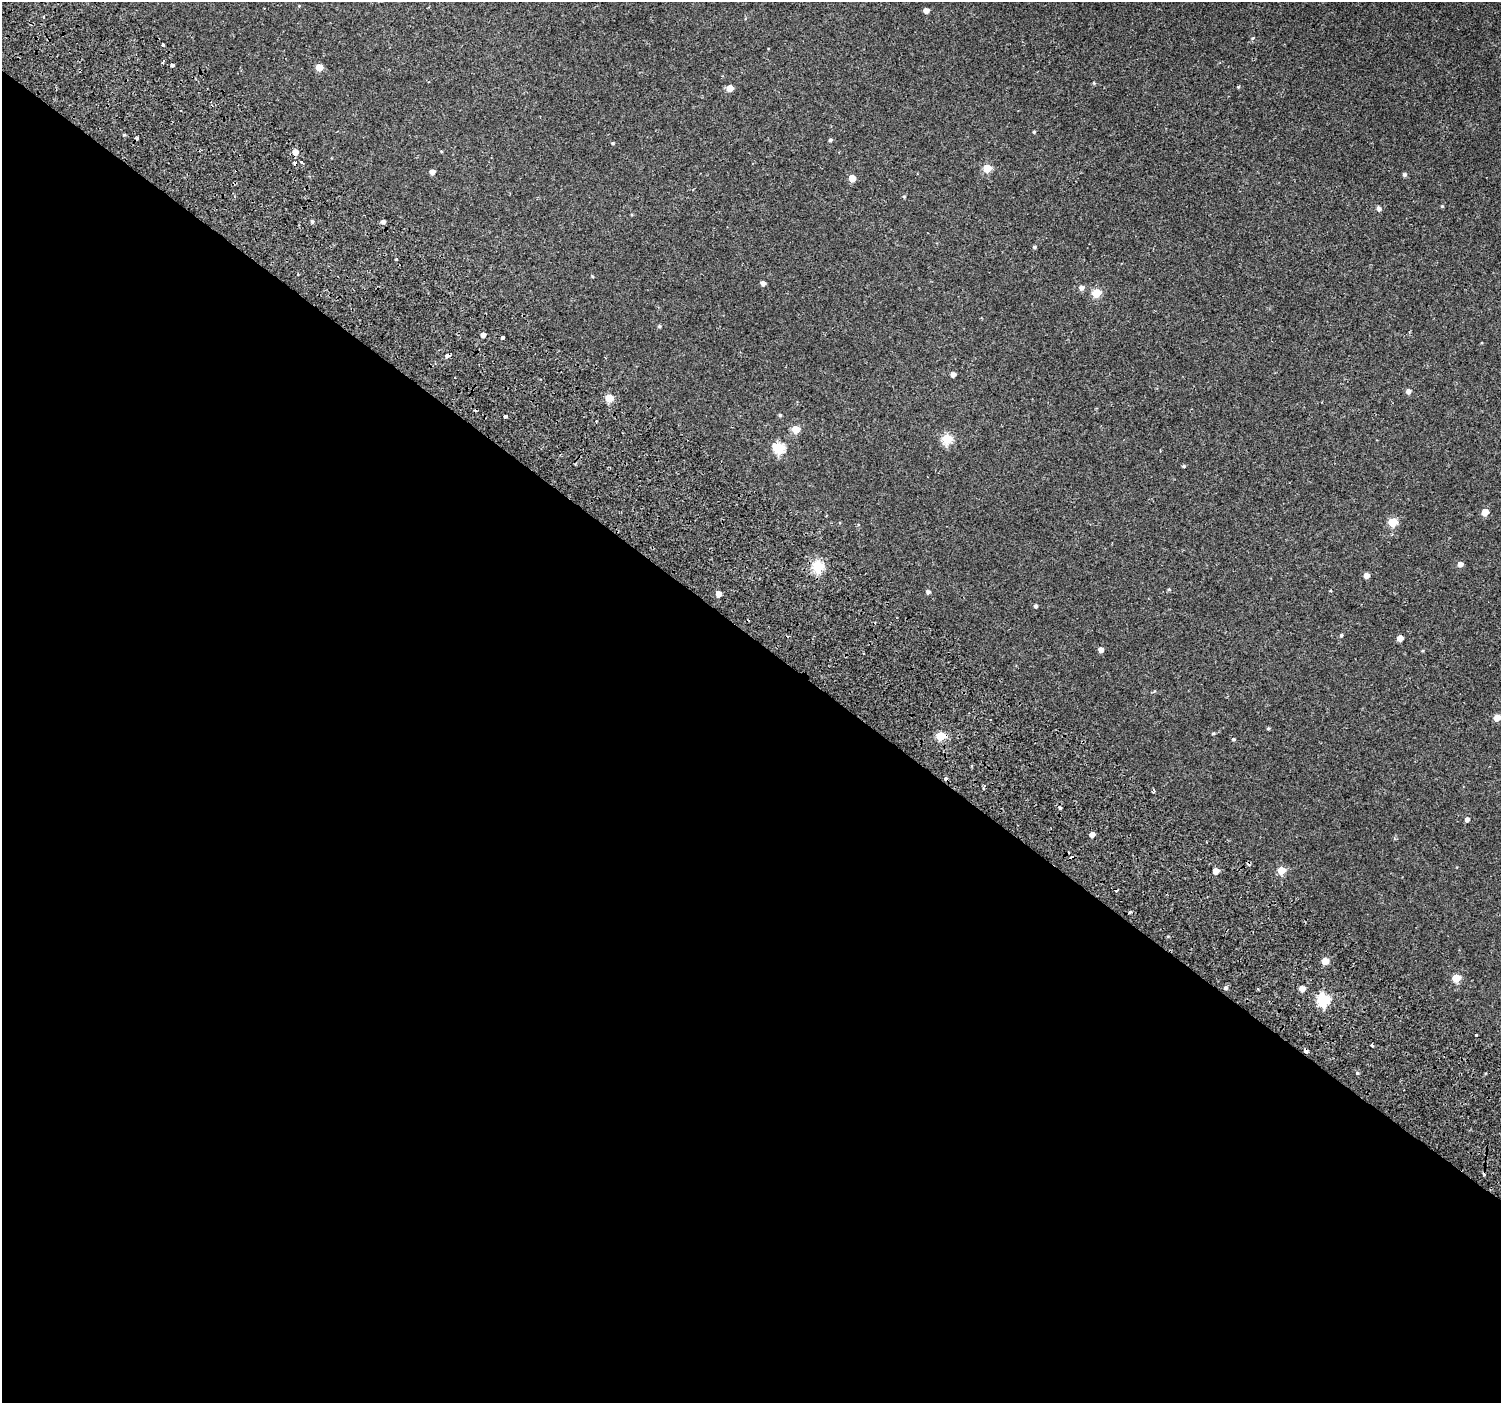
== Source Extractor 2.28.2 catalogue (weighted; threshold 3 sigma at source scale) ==
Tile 14 of 4 x 4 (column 2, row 4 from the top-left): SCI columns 1589-3087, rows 341-1741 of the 6168 x 6217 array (HDU 1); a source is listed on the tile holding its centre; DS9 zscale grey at full resolution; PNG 1503 x 1405 px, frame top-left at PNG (2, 2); no overlay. Shown black and unused: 55% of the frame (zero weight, under 2 of 3 exposures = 6% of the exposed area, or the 3 px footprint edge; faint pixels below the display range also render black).
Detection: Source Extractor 2.28.2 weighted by HDU 2 'WHT'; one run over the whole footprint, this tile lists its part. Background 0.059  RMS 0.0044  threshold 0.0199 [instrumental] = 3 sigma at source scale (4.5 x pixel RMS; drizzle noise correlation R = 1.50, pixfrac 1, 0.0396/0.0396 arcsec/px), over >= 5 px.
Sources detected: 86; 7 cosmic-ray / hot-pixel residue — not listed; the other 79 listed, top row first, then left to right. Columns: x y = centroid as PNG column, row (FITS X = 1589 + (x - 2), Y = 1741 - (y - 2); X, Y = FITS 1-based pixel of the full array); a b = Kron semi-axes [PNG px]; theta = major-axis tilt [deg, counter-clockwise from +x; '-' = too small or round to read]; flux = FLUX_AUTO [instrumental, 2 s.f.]
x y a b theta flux
926 10 4 4 - 3.1
1253 38 5 4 - 0.67
163 45 3 2 - 0.56
163 62 4 2 - 0.99
172 65 4 3 - 2.2
319 67 5 5 - 6.9
1094 83 5 4 - 0.43
1238 87 4 3 - 0.43
730 88 5 4 - 5.8
1034 132 4 3 - 0.48
830 140 5 4 - 0.73
613 143 4 3 - 0.51
441 151 4 3 - 0.36
295 152 6 5 - 3.2
301 162 3 3 - 2.4
987 168 5 5 - 14
432 172 4 4 - 2.4
1404 175 5 5 - 0.91
852 178 5 5 - 7
904 197 4 4 - 0.47
1442 206 5 4 - 0.43
1379 209 5 5 - 1.5
312 222 5 4 - 0.85
383 222 5 4 - 1.3
1034 247 5 4 - 0.69
396 259 3 2 - 0.44
1122 263 3 2 - 0.28
763 283 4 4 - 1.9
1081 288 5 5 - 1.8
1097 293 5 5 - 18
659 326 5 4 - 0.59
483 335 4 4 - 2.3
502 338 3 3 - 1.9
447 356 4 3 - 3.8
953 375 4 4 - 2.1
1408 391 5 4 - 1.9
609 398 5 5 - 14
780 415 4 4 - 0.52
505 417 3 3 - 1.3
596 421 2 2 - 0.35
796 429 5 5 - 11
947 439 5 5 - 29
779 448 6 5 - 35
1184 466 4 3 - 0.63
1485 512 5 5 - 6.2
1392 522 5 5 - 16
1460 564 5 5 - 2.3
818 566 5 5 - 41
1366 576 5 5 - 2.8
1169 589 5 4 - 0.49
1330 591 3 2 - 0.59
928 592 4 4 - 1.3
718 594 5 4 - 3.7
1035 606 4 4 - 0.92
1341 635 4 4 - 0.66
1400 638 5 4 - 3.7
1101 650 4 4 - 2.1
1497 718 5 4 - 5.5
1268 728 4 4 - 0.56
1213 733 5 4 - 0.53
940 736 5 5 - 17
1233 739 4 3 - 0.51
946 779 4 3 - 2.4
1153 790 3 2 - 0.78
1060 808 3 3 - 0.59
1467 819 5 4 - 1.6
1092 834 4 4 - 3
1281 870 5 5 - 8.5
1216 871 5 4 - 3.7
1130 912 4 3 - 0.67
1325 961 5 5 - 6
1456 978 5 5 - 11
1226 988 5 5 - 1
1302 988 5 5 - 3.1
1323 999 6 6 - 49
1476 1034 3 3 - 2.9
1372 1045 3 2 - 0.85
1306 1051 4 4 - 2
1357 1073 5 4 - 0.62
Overlapping masked pixels (flux is a lower limit): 3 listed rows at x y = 447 356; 946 779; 1306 1051